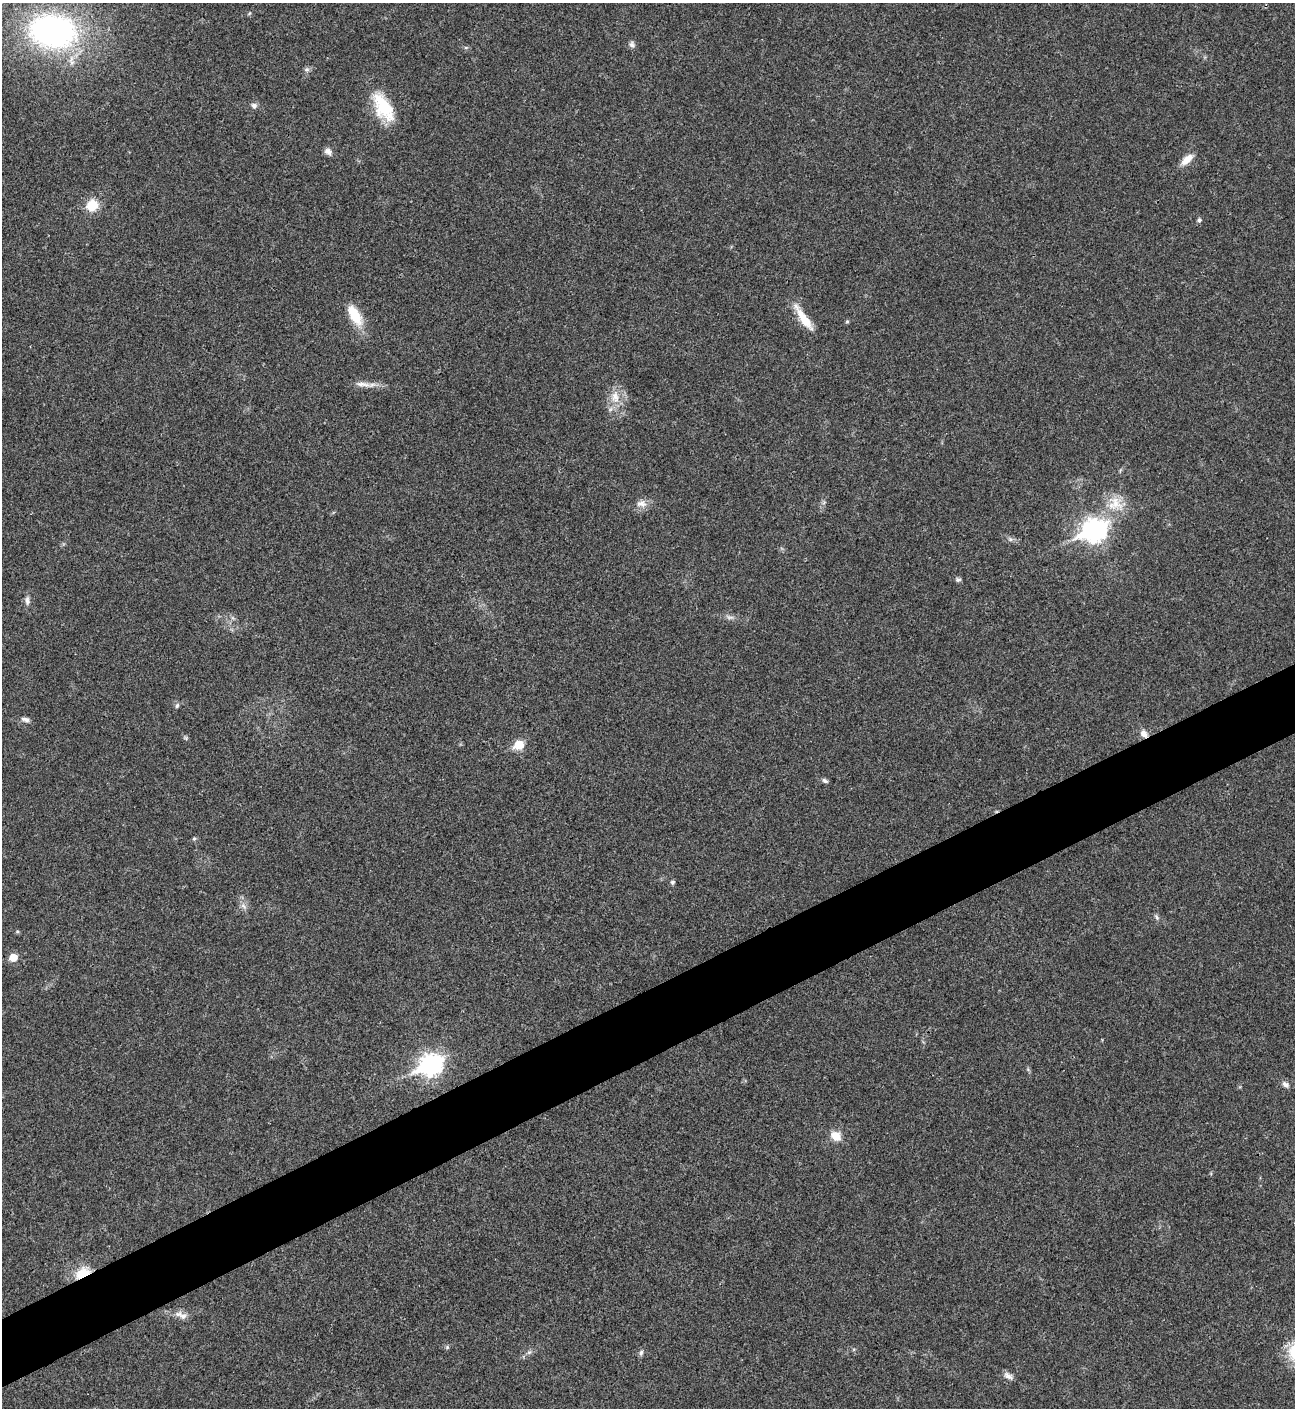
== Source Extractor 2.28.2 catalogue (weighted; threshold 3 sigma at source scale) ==
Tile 7 of 4 x 4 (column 3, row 2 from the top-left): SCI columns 2876-4168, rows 2813-4218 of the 5618 x 5630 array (HDU 1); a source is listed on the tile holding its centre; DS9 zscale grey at full resolution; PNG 1297 x 1410 px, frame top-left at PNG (2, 3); no overlay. Shown black and unused: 5% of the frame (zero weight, under 3 of 4 exposures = <1% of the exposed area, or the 3 px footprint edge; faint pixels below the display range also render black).
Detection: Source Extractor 2.28.2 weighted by HDU 2 'WHT'; one run over the whole footprint, this tile lists its part. Background 0.0199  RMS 0.004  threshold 0.0181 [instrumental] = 3 sigma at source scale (4.5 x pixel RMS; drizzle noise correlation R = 1.50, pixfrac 1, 0.05/0.05 arcsec/px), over >= 5 px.
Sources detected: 39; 1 inside a brighter object's white glare — not listed; the other 38 listed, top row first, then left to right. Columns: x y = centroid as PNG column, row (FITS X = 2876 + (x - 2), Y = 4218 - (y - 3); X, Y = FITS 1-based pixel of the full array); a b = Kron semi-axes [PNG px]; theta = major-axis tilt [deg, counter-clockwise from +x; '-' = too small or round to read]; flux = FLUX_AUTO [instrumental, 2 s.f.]
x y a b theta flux
54 30 41 30 -4 120
632 44 8 7 - 1.2
466 48 6 4 0 0.57
307 70 8 5 -6 0.94
254 106 8 7 - 1.3
383 107 38 19 -60 17
328 152 10 7 -41 1.8
1187 159 17 8 42 4
92 205 12 10 54 8.8
1199 220 5 5 - 1
355 315 28 12 -60 9.8
803 318 37 8 -56 8.1
847 321 5 4 - 0.48
363 384 24 6 -6 3.4
615 397 18 11 -82 5.6
1115 503 22 16 -58 8.5
641 504 16 9 1 3
1094 530 10 8 24 280
958 580 6 6 - 0.86
27 600 12 6 -86 1.5
730 617 11 4 4 1.2
177 706 7 5 63 0.8
25 719 11 6 -10 1.6
1144 734 12 8 -44 2.4
519 745 6 5 - 15
825 781 8 5 -32 0.96
194 838 5 5 - 0.59
672 882 6 5 - 0.68
243 906 10 6 -51 1.6
1157 917 8 4 -70 0.85
13 957 6 5 - 7.1
431 1065 10 8 24 230
1285 1085 9 7 -38 1.7
836 1136 12 9 -34 5
83 1273 19 11 27 8.3
183 1316 10 9 - 2.3
641 1352 8 5 63 0.93
1008 1376 13 7 -31 1.9
Overlapping masked pixels (flux is a lower limit): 2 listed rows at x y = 1144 734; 83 1273